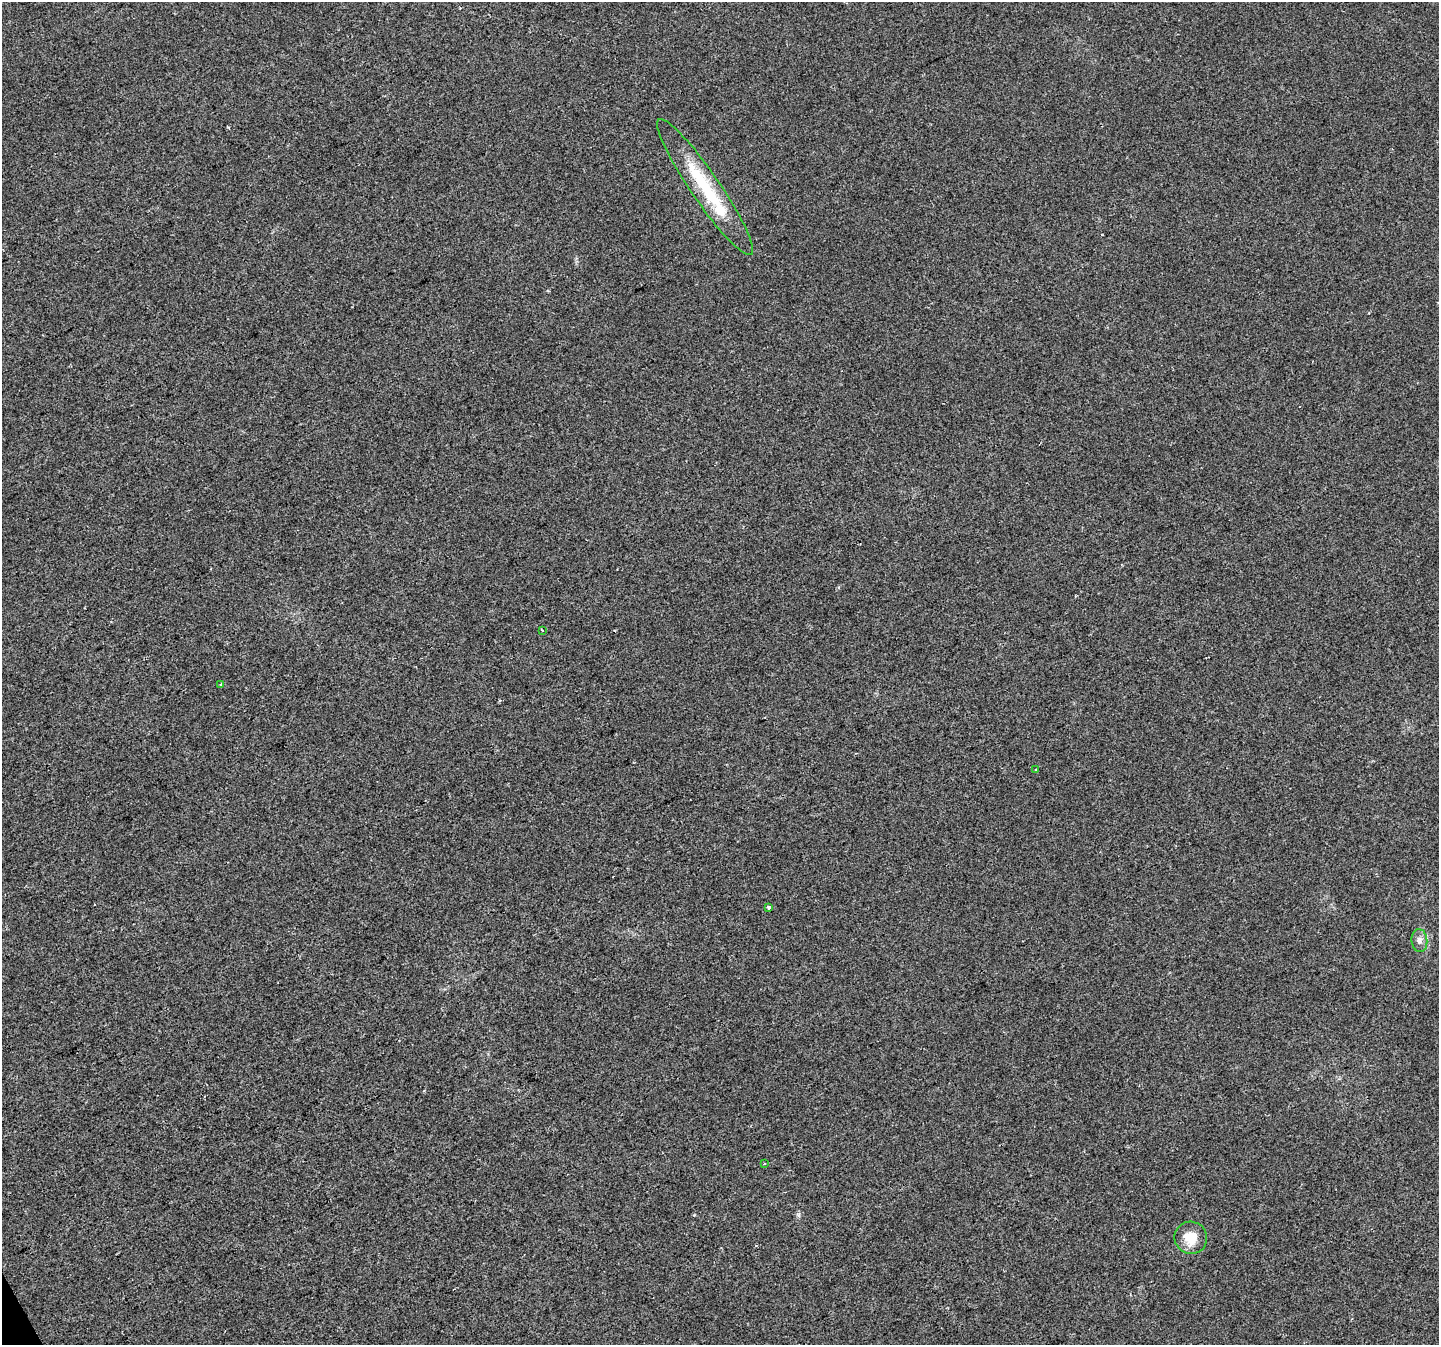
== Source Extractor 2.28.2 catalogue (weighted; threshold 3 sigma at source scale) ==
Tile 7 of 4 x 4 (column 3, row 2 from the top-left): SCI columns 2877-4313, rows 2787-4129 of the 5753 x 5632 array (HDU 1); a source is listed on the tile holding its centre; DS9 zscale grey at full resolution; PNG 1441 x 1347 px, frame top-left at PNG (2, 2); each listed source drawn as its Kron ellipse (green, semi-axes under 4 px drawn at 4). Shown black and unused: <1% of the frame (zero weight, under 2 of 3 exposures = <1% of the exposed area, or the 3 px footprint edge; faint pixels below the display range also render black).
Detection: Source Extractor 2.28.2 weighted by HDU 2 'WHT'; one run over the whole footprint, this tile lists its part. Background 0.0138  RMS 0.0048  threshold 0.0217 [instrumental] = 3 sigma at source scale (4.5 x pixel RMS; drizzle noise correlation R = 1.50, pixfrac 1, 0.0396/0.0396 arcsec/px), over >= 5 px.
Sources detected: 9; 1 inside a brighter listed object's ellipse — not listed separately; the other 8 listed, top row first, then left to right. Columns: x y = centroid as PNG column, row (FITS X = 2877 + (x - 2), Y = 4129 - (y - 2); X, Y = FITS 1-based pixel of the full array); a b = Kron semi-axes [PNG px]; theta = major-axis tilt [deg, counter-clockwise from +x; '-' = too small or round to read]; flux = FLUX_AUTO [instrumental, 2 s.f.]
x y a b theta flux
705 187 82 14 -56 31
542 630 3 2 - 0.41
221 685 4 3 - 0.77
1036 769 3 2 - 0.41
768 907 4 3 - 2
1419 940 11 8 -85 2.5
764 1164 3 2 - 0.43
1191 1238 16 16 - 9.8